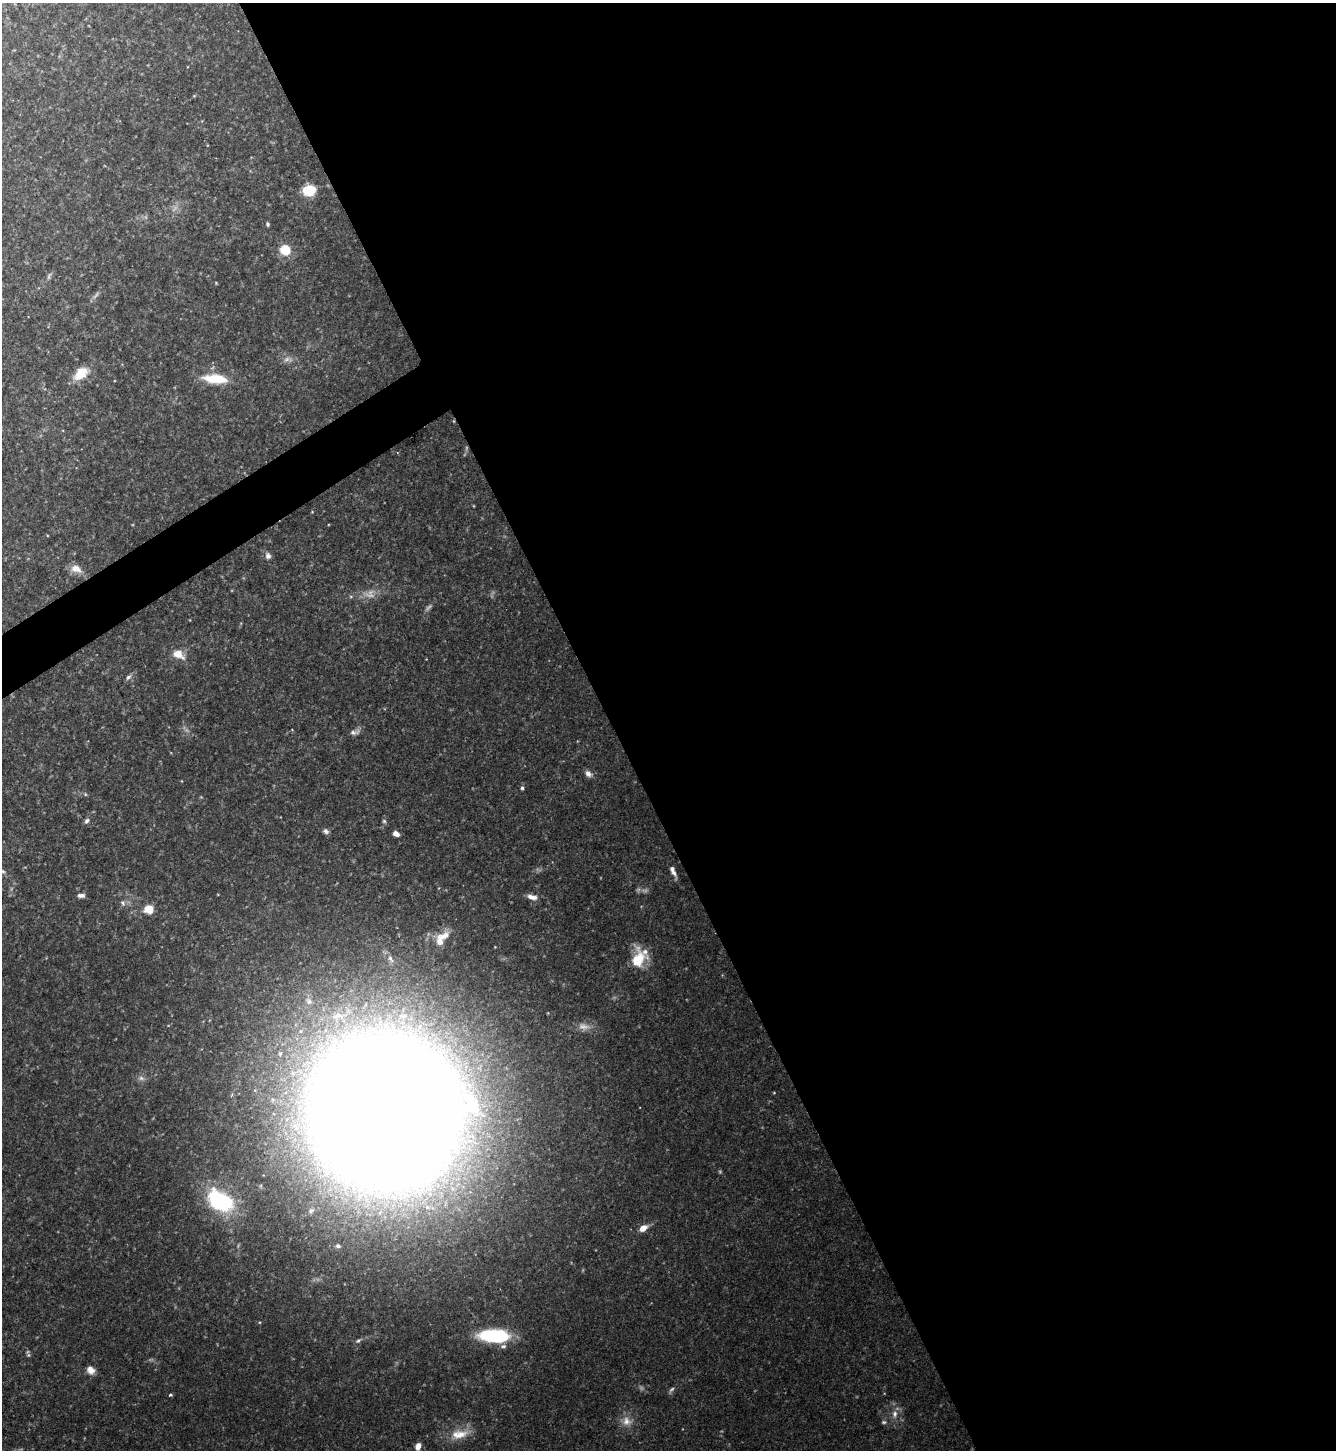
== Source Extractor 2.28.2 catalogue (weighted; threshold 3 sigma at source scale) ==
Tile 8 of 4 x 4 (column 4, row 2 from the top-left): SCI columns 4160-5493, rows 2897-4344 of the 5786 x 5793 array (HDU 1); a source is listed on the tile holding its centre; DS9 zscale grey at full resolution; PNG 1338 x 1452 px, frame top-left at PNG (2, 3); no overlay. Shown black and unused: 56% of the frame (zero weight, under 2 of 3 exposures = <1% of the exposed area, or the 3 px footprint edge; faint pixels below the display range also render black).
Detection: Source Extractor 2.28.2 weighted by HDU 2 'WHT'; one run over the whole footprint, this tile lists its part. Background 0.113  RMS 0.0063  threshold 0.0283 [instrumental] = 3 sigma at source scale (4.5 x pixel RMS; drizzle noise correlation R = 1.50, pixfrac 1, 0.05/0.05 arcsec/px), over >= 5 px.
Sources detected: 49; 6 too faint to see at this stretch — not listed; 4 inside a brighter listed object's ellipse — not listed separately; the other 39 listed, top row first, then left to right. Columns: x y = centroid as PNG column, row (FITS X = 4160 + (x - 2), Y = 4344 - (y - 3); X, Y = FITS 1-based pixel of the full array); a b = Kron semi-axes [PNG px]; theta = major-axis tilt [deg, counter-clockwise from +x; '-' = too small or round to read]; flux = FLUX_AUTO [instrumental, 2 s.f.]
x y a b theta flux
309 190 11 9 9 17
267 224 5 3 - 0.94
285 250 6 6 - 25
81 373 21 13 40 10
215 379 30 10 -5 17
268 556 9 7 -70 2.3
76 569 16 10 -23 5.6
178 654 17 10 -28 7.1
128 677 9 5 44 1.6
354 732 13 6 12 2.5
588 774 9 7 -46 2.8
522 788 4 4 - 1.1
87 821 7 5 55 1.5
384 821 5 5 - 0.95
326 831 7 6 - 1.7
396 834 6 4 -30 3.7
3 871 6 5 - 1.1
674 872 13 5 -61 2.5
81 895 10 5 1 2
532 897 13 6 -16 3.8
123 903 8 6 -59 1.7
149 909 6 6 - 15
444 936 23 11 17 7.7
390 959 12 6 -59 2.6
637 960 17 11 68 21
141 1078 9 6 -15 2.1
386 1112 95 91 -64 3400
219 1201 34 20 -30 50
311 1211 11 7 45 2.9
643 1228 7 5 34 6
338 1246 6 5 - 1.3
494 1336 27 11 -3 50
358 1341 6 5 - 1.1
91 1370 10 8 -44 3.9
170 1395 4 3 - 1.1
895 1414 10 8 78 3.3
626 1421 13 12 - 5.8
459 1434 26 12 6 11
418 1446 7 5 66 4.7